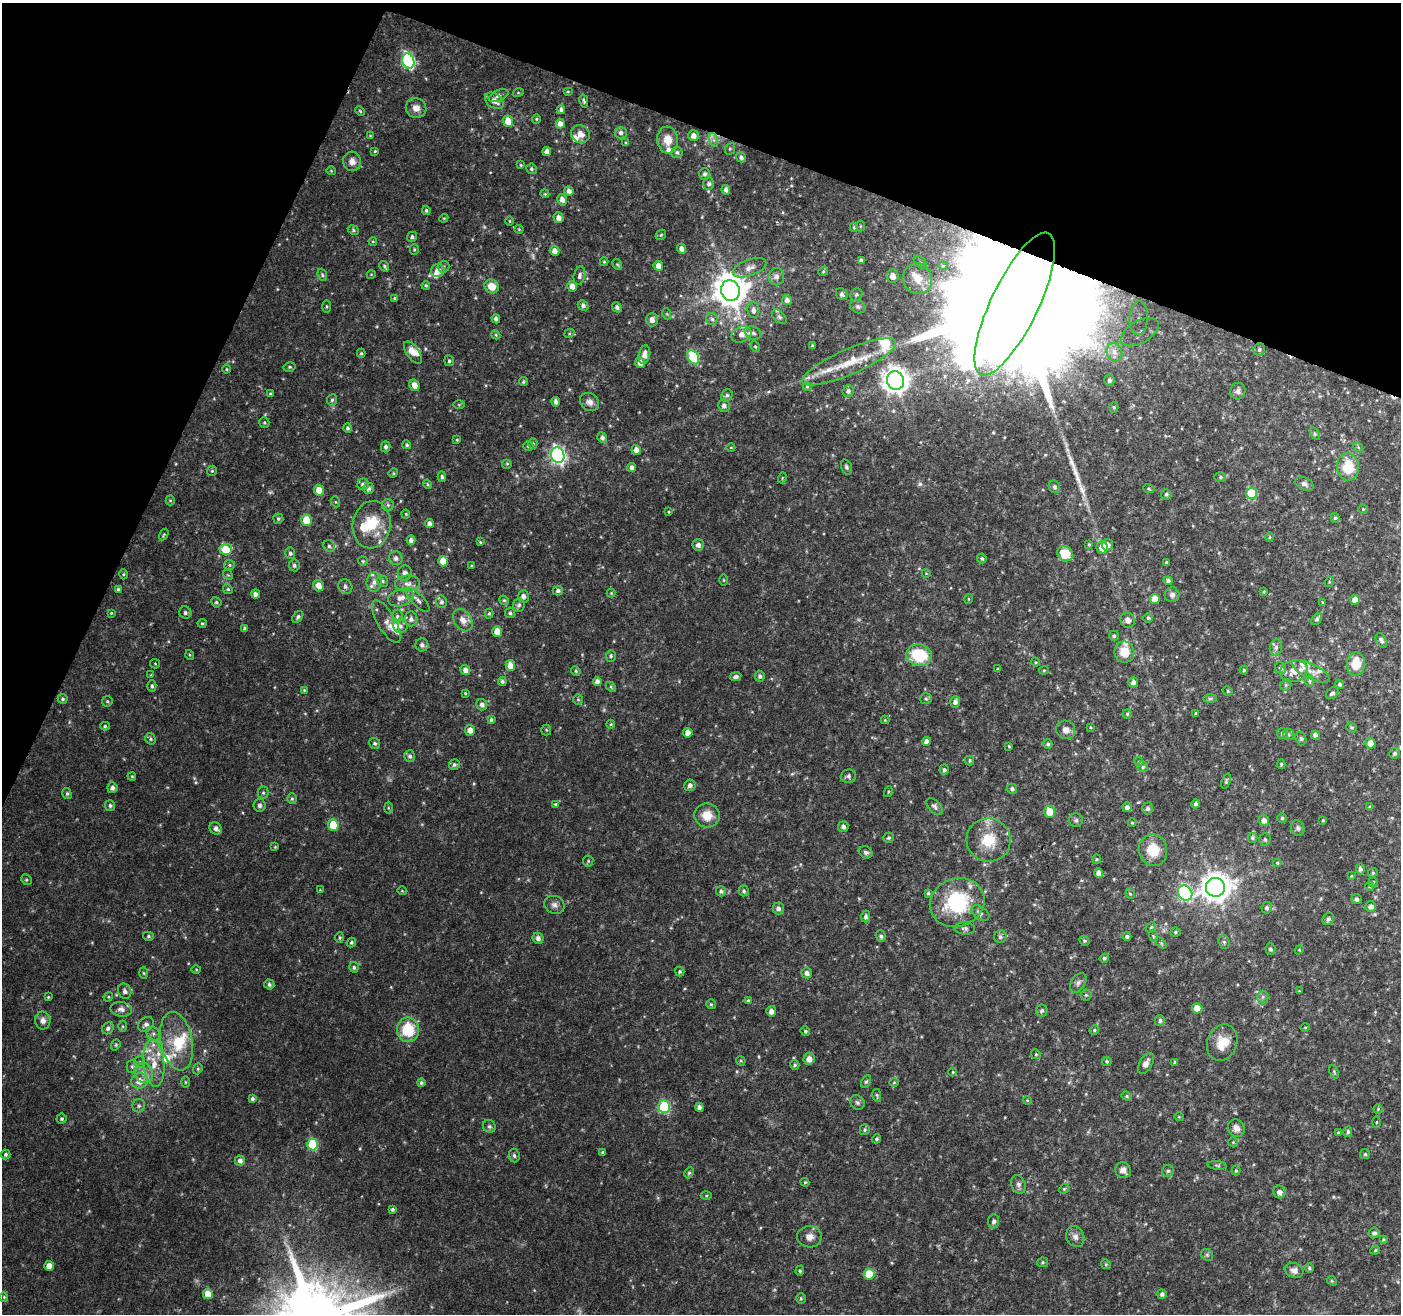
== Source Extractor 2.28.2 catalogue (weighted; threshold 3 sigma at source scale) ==
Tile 2 of 4 x 4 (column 2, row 1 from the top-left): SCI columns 1401-2799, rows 4146-5457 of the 5604 x 5729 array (HDU 1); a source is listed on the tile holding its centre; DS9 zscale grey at full resolution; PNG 1403 x 1316 px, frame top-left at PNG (2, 3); each listed source drawn as its Kron ellipse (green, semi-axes under 4 px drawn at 4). Shown black and unused: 20% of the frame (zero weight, under 2 of 3 exposures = <1% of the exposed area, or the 3 px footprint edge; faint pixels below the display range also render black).
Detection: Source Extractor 2.28.2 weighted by HDU 2 'WHT'; one run over the whole footprint, this tile lists its part. Background 0.04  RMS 0.0064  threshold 0.0289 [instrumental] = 3 sigma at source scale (4.5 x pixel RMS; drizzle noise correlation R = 1.50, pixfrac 1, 0.0396/0.0396 arcsec/px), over >= 5 px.
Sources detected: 528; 6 too faint to see at this stretch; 2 inside a brighter object's white glare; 2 cosmic-ray / hot-pixel residue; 1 long thin detection or spike segment (spike, bleed or trail) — neither listed nor drawn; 32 inside a brighter listed object's ellipse — not listed separately; the other 485 listed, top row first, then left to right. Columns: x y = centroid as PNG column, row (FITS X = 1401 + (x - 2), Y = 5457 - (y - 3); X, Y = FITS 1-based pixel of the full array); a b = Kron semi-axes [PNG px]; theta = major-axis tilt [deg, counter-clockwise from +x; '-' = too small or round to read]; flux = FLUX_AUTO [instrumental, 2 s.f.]
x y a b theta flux
408 61 8 6 -71 100
568 91 5 3 - 0.62
518 93 5 3 - 0.59
499 96 10 5 24 1.9
494 101 10 7 -36 4.6
584 101 6 3 -76 0.96
416 108 10 9 - 4.9
561 110 4 4 - 1.9
360 111 5 3 - 0.72
536 119 4 4 - 0.74
508 121 6 5 - 8.6
560 124 5 4 - 3.3
621 133 6 6 - 2.2
580 134 9 8 - 5.3
370 136 4 3 - 0.54
693 136 5 5 - 3.6
668 140 13 10 -84 7.7
714 140 7 4 -71 1.7
626 143 4 4 - 0.87
730 149 6 5 - 1
375 151 3 3 - 0.64
547 152 4 4 - 3.5
677 152 5 5 - 1.4
741 157 5 4 - 1.7
352 161 10 9 - 4.5
521 165 3 3 - 0.66
531 169 5 5 - 1.1
331 171 4 4 - 0.67
705 174 6 5 - 2
709 184 6 5 - 1.7
726 190 5 4 - 2.5
569 191 5 4 - 2.8
545 194 4 3 - 0.6
562 200 6 5 - 3.4
426 210 4 3 - 1
444 218 4 3 - 0.57
558 218 5 5 - 3.5
509 221 5 3 - 0.59
860 226 5 3 - 0.64
854 227 4 4 - 0.86
519 229 4 4 - 0.58
353 230 6 4 -25 1
661 235 6 4 45 0.81
412 237 5 4 - 1.5
373 241 4 4 - 0.64
681 249 5 4 - 3.3
414 250 5 4 - 0.86
555 251 5 5 - 3.8
861 260 4 4 - 1.6
604 262 4 4 - 0.71
920 262 7 4 -45 1.6
617 264 6 3 -57 0.73
384 266 5 4 - 1
658 266 5 4 - 5.2
943 266 4 3 - 0.6
443 267 6 6 - 1.3
749 268 17 8 20 5.3
438 271 7 6 - 5.3
823 272 5 3 - 0.61
322 275 6 4 -70 1.1
371 275 4 3 - 0.46
579 276 9 5 78 1.9
893 276 6 6 - 5.3
776 277 8 8 - 3
918 279 16 14 -67 12
426 285 4 3 - 0.79
572 286 5 4 - 4
492 287 7 6 - 9.1
731 291 10 9 - 1400
842 294 6 5 - 1.7
856 295 6 6 - 1.3
395 299 4 4 - 0.92
787 300 5 5 - 3.1
1015 304 78 24 64 81000
583 305 6 5 - 2
327 307 6 3 90 0.71
617 307 5 4 - 1.6
858 307 8 6 -25 1.5
753 310 8 6 -86 2.9
667 314 5 3 - 0.59
779 317 9 5 -44 1.6
1139 318 17 9 86 9.5
496 319 4 4 - 2.1
712 319 6 6 - 1.6
652 320 6 6 - 3.5
1140 332 21 11 30 12
569 333 5 4 - 0.71
753 333 8 6 -24 1.7
741 334 10 7 23 5.2
496 335 5 3 - 0.68
812 346 3 3 - 0.87
755 347 5 4 - 0.83
1259 350 6 5 - 1.4
413 352 13 6 -55 6.2
1114 352 9 7 -75 3.8
361 353 4 4 - 0.9
644 355 9 5 79 4.5
693 357 7 5 -61 41
449 361 5 5 - 1.2
849 362 51 12 24 22
640 363 5 5 - 3.8
289 367 6 4 13 1
227 369 4 3 - 0.55
896 380 9 8 - 720
1109 380 6 5 - 2.1
523 382 4 4 - 0.97
415 385 6 5 - 4.6
807 387 4 4 - 0.74
848 391 6 5 - 2.1
1238 391 8 7 - 2.4
271 394 4 3 - 0.87
727 395 6 5 - 1.5
332 400 5 5 - 1.2
556 402 5 4 - 2.2
589 402 10 8 -38 3.1
459 405 6 4 0 0.57
724 406 6 6 - 2.2
1114 407 5 4 - 0.89
264 423 5 5 - 1
348 428 4 4 - 1.2
1315 434 7 4 -59 1
602 438 5 5 - 1.9
457 440 3 3 - 0.63
533 443 5 4 - 0.99
407 445 4 4 - 1
528 446 5 4 - 1.2
386 447 5 5 - 1.6
731 447 4 3 - 0.44
1358 447 5 4 - 0.89
636 450 5 4 - 4.3
558 455 8 6 -70 190
507 464 5 5 - 0.79
632 467 4 4 - 2.2
846 467 8 5 -75 1.4
1348 467 13 11 -81 18
212 471 5 5 - 0.94
393 473 5 4 - 0.78
442 477 5 4 - 1.2
1220 477 6 5 - 1.1
782 478 5 3 - 0.57
363 484 6 5 - 2.6
428 484 5 3 - 0.81
1304 484 10 6 -26 2.3
1054 487 6 5 - 1.6
369 488 6 5 - 1.8
1149 489 5 3 - 0.79
319 490 5 5 - 8.6
1251 493 6 5 - 29
1166 494 5 5 - 1.1
170 500 5 4 - 0.78
336 502 5 3 - 0.64
388 505 6 6 - 1.2
1363 509 4 4 - 0.66
669 512 4 3 - 0.56
406 514 4 4 - 0.64
1335 518 5 4 - 0.97
278 519 5 5 - 1.1
306 520 5 5 - 14
429 523 4 4 - 2.7
372 525 24 19 80 23
164 534 6 3 59 0.77
1270 537 5 3 - 0.74
411 540 5 4 - 2.5
480 542 4 3 - 0.67
1089 544 4 3 - 0.76
698 545 6 5 - 2.6
1107 545 5 5 - 3.9
329 546 6 5 - 1.4
1102 547 6 5 - 8.2
226 549 6 6 - 17
290 553 6 5 - 1.5
1065 553 8 7 - 13
396 558 7 6 - 2.3
982 558 5 4 - 0.95
363 561 5 5 - 0.87
443 561 5 5 - 10
1167 562 3 3 - 0.91
230 565 5 5 - 0.96
294 565 6 5 - 1.7
472 566 3 3 - 0.81
405 573 7 7 - 2.9
926 573 4 3 - 0.46
124 574 5 3 - 0.69
228 575 5 4 - 0.74
724 580 6 4 -89 0.68
383 581 6 5 - 1.2
1168 581 4 4 - 1.9
374 582 10 7 82 3.3
1329 582 5 3 - 0.66
407 584 12 8 4 3.6
319 586 6 5 - 5
345 587 7 6 - 2.1
118 589 4 3 - 0.83
228 589 5 4 - 0.86
558 591 5 5 - 1.5
1264 592 4 3 - 0.71
611 593 4 4 - 0.65
255 594 4 4 - 2.7
1172 595 7 7 - 2.6
523 596 6 5 - 2.7
401 598 13 8 16 5.3
968 599 5 3 - 0.56
1155 599 5 5 - 7.7
418 600 16 6 -46 2.8
504 600 5 4 - 0.82
1355 600 5 5 - 5.6
216 602 5 5 - 1.2
441 602 6 5 - 1.7
1323 603 3 3 - 0.94
519 605 6 6 - 1.7
111 613 4 3 - 0.6
185 613 6 6 - 1.7
510 613 5 5 - 1.3
489 614 5 4 - 0.93
397 616 6 5 - 1.4
298 617 7 4 51 1.3
1148 618 5 4 - 1.1
411 619 7 6 - 2.3
1317 619 7 4 54 1.5
463 620 12 8 -55 4.9
1128 620 8 7 - 3.1
386 622 24 9 -60 5.2
202 623 4 4 - 0.97
400 626 7 6 - 2.8
244 628 4 4 - 0.86
497 632 5 5 - 9.1
1114 636 5 4 - 1.1
1381 640 8 5 -61 1.5
422 645 6 6 - 2.4
1276 647 8 6 76 2
1124 652 10 10 - 11
190 655 5 3 - 0.6
919 655 13 11 -14 29
611 656 6 4 86 0.97
1035 662 5 3 - 0.64
155 664 5 4 - 0.71
1356 664 12 9 84 14
510 665 5 4 - 6.3
1280 668 6 5 - 1.4
998 669 3 3 - 0.65
465 670 5 5 - 3.4
1044 670 5 4 - 0.72
1244 670 4 4 - 0.88
576 671 5 4 - 0.79
1294 671 14 11 13 6.9
1311 671 21 7 -26 5.1
151 675 4 4 - 0.48
760 676 5 5 - 1.6
736 677 6 4 11 1.7
502 681 4 4 - 1.3
1309 681 6 4 -89 0.91
597 682 4 4 - 3.3
1133 682 5 5 - 3.1
1340 684 5 4 - 1.3
1286 685 6 5 - 1.1
152 686 6 4 -90 1.4
611 687 6 4 -46 0.78
304 690 4 4 - 0.66
1228 691 5 4 - 0.88
465 693 3 3 - 0.64
1332 693 7 5 38 1.9
63 699 5 5 - 1.1
578 699 5 5 - 0.94
926 699 6 5 - 1.1
1210 699 7 4 1 1.2
107 701 5 5 - 1
955 702 6 5 - 2.4
482 705 6 5 - 2.5
1196 713 4 3 - 0.69
1127 714 4 4 - 0.98
491 720 4 4 - 1.4
885 720 4 4 - 0.57
611 724 4 4 - 0.71
105 726 5 4 - 0.96
1090 727 3 3 - 0.61
1351 727 5 4 - 1
470 730 5 5 - 3.9
546 730 5 5 - 0.8
1066 730 9 9 - 4
688 733 5 4 - 4.8
1282 733 5 5 - 1.5
1288 735 5 5 - 1.1
1315 735 4 4 - 2.6
150 739 6 5 - 1.1
1301 739 7 5 -74 1.1
926 741 4 4 - 3
375 743 6 5 - 1.4
1370 743 5 5 - 5.4
1048 744 5 4 - 1.3
1009 746 3 3 - 0.56
1394 753 5 5 - 1.4
410 756 6 5 - 1.6
970 760 5 4 - 1.1
1139 762 5 4 - 0.71
1281 764 5 4 - 0.92
454 765 5 5 - 1.4
1143 767 6 5 - 1.3
944 770 5 4 - 1.5
132 776 4 3 - 0.69
848 776 8 6 14 2
1226 781 8 4 72 1
690 785 6 5 - 2.5
112 788 5 5 - 2.3
1012 789 5 4 - 1.4
888 792 5 3 - 0.69
263 793 6 5 - 1.1
67 794 5 4 - 0.99
292 799 5 4 - 0.98
556 804 4 3 - 1.4
1195 804 5 4 - 1.6
260 805 6 6 - 1.9
110 806 5 5 - 1.4
934 806 10 6 -47 1.8
1127 807 5 5 - 1.9
1370 807 4 3 - 1.2
388 808 6 4 -88 0.73
1148 808 6 5 - 1.7
1050 812 6 5 - 11
707 815 13 12 - 9.5
1282 818 4 4 - 1
1076 820 7 7 - 1.5
1264 820 5 5 - 3.3
1323 820 3 3 - 0.63
1132 823 4 4 - 0.55
333 825 5 5 - 26
843 827 5 5 - 2.2
216 828 7 5 -45 3.2
1298 828 8 6 -76 1.8
889 838 5 5 - 1.2
1252 838 5 5 - 1.2
1265 839 6 5 - 1.4
989 840 22 21 - 19
275 847 4 4 - 0.7
1153 850 16 14 -76 15
866 852 7 5 -29 1.8
1097 859 4 4 - 0.74
588 861 5 5 - 0.94
1277 863 4 3 - 0.77
1360 869 5 4 - 1.7
1099 873 5 4 - 4
1373 873 5 4 - 1
1351 876 4 4 - 0.61
26 880 6 5 - 1
1373 882 5 4 - 0.98
1370 886 4 4 - 1.1
1215 887 9 9 - 940
320 890 3 3 - 0.48
402 891 5 3 - 0.52
721 891 5 5 - 1.5
744 891 5 5 - 1.2
928 893 3 3 - 0.85
1185 893 8 6 -53 80
1130 894 5 4 - 0.88
1356 899 5 5 - 2
957 902 28 24 21 54
554 905 10 9 - 2.8
1371 907 5 5 - 2.7
778 908 6 5 - 2.4
1267 908 6 5 - 1.5
980 913 10 6 -35 2.4
866 917 6 4 90 1.9
1328 919 6 5 - 1.7
1151 927 6 4 44 0.9
965 928 10 6 -1 1.9
1175 932 5 4 - 0.91
148 936 5 4 - 1
881 936 6 5 - 1.7
1127 936 4 4 - 1.2
1153 936 6 3 -72 0.71
1000 937 6 6 - 1.8
340 938 5 4 - 0.84
538 938 5 5 - 2.6
1084 941 5 4 - 0.94
1224 942 7 5 -73 1.3
351 943 5 4 - 1.1
1161 943 6 4 -45 0.8
1270 949 5 5 - 1.2
1299 950 4 3 - 0.58
1104 958 5 4 - 1.1
354 967 5 4 - 1.2
196 969 5 3 - 0.57
680 972 5 4 - 1.1
144 973 5 3 - 0.71
807 973 5 5 - 2.5
1078 983 11 7 58 2.3
269 984 5 5 - 1.7
125 991 8 6 -67 2.4
1299 991 4 4 - 0.5
1086 995 5 5 - 1.1
48 997 3 3 - 0.67
108 997 5 4 - 0.68
1263 997 6 6 - 1.7
748 1000 4 4 - 0.85
711 1004 5 5 - 0.92
1197 1008 5 5 - 6.2
121 1009 11 7 -11 3.4
1042 1010 6 5 - 1.5
771 1011 5 5 - 3.4
43 1020 9 7 -87 3.3
1160 1020 5 5 - 1.4
146 1024 8 6 36 2.5
123 1026 5 3 - 0.78
1305 1027 5 3 - 0.54
108 1028 6 5 - 2
408 1030 12 11 - 25
1094 1030 5 4 - 0.92
805 1031 5 4 - 0.93
153 1034 7 6 - 2
177 1041 29 16 -79 24
1222 1043 18 15 69 12
116 1045 6 4 70 0.85
1036 1054 5 4 - 0.84
809 1059 6 5 - 4.4
741 1061 5 4 - 0.7
1107 1061 5 4 - 0.93
140 1062 6 5 - 1.2
1175 1062 4 3 - 0.97
154 1063 23 10 -85 13
1146 1063 11 6 61 3.5
795 1065 5 4 - 1.1
132 1066 6 5 - 1.3
198 1069 6 4 69 0.96
953 1072 4 4 - 0.65
1334 1072 7 4 -66 1
144 1073 10 9 - 5
139 1081 8 7 - 6.6
185 1082 6 4 -90 0.79
421 1082 4 4 - 1.2
866 1082 6 4 61 1
894 1083 5 3 - 0.6
877 1095 6 4 -79 0.88
1127 1096 5 4 - 0.91
252 1099 4 4 - 1.6
1027 1100 4 3 - 0.52
857 1102 8 6 -45 1.7
139 1106 7 6 - 1.5
664 1107 6 5 - 49
699 1107 4 4 - 2.7
1378 1109 4 4 - 0.75
1179 1117 5 3 - 0.5
62 1119 5 5 - 1.1
1377 1122 5 3 - 0.7
489 1126 7 6 - 1.4
1236 1128 9 8 - 4
865 1130 5 5 - 1.1
1348 1132 5 4 - 1.3
1338 1133 4 4 - 0.89
876 1139 5 4 - 1
1233 1142 5 5 - 0.82
313 1144 6 5 - 46
602 1152 4 4 - 1
6 1154 5 5 - 1.3
1365 1154 5 5 - 0.87
514 1155 7 5 -85 1.5
240 1161 5 5 - 2.5
1217 1165 10 4 -5 0.98
1123 1170 8 7 - 3.5
1236 1170 5 4 - 0.83
1168 1171 6 6 - 1.4
689 1173 6 4 65 0.98
805 1182 4 4 - 0.73
1018 1184 10 7 -71 2.4
1064 1189 6 4 44 0.78
1279 1192 6 6 - 3
706 1196 5 3 - 0.71
392 1209 4 4 - 1.1
994 1221 7 5 83 2
1374 1233 5 5 - 1.8
809 1237 12 10 -2 5
1075 1237 11 8 -64 3.3
1383 1239 4 3 - 0.64
1375 1250 5 4 - 0.85
1207 1255 6 5 - 1.2
1043 1262 5 5 - 0.96
1106 1264 5 4 - 0.84
49 1266 5 5 - 5.9
1309 1268 5 4 - 0.95
1294 1270 9 7 -21 3.7
800 1271 5 4 - 0.98
869 1274 5 5 - 20
1332 1281 5 4 - 0.78
208 1294 5 5 - 10
1162 1294 5 4 - 1.8
4 1297 5 4 - 0.78
801 1298 5 4 - 0.78
Overlapping masked pixels (flux is a lower limit): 1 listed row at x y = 1015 304
Isophote crosses this tile's border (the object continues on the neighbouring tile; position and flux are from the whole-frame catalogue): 1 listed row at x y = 1394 753